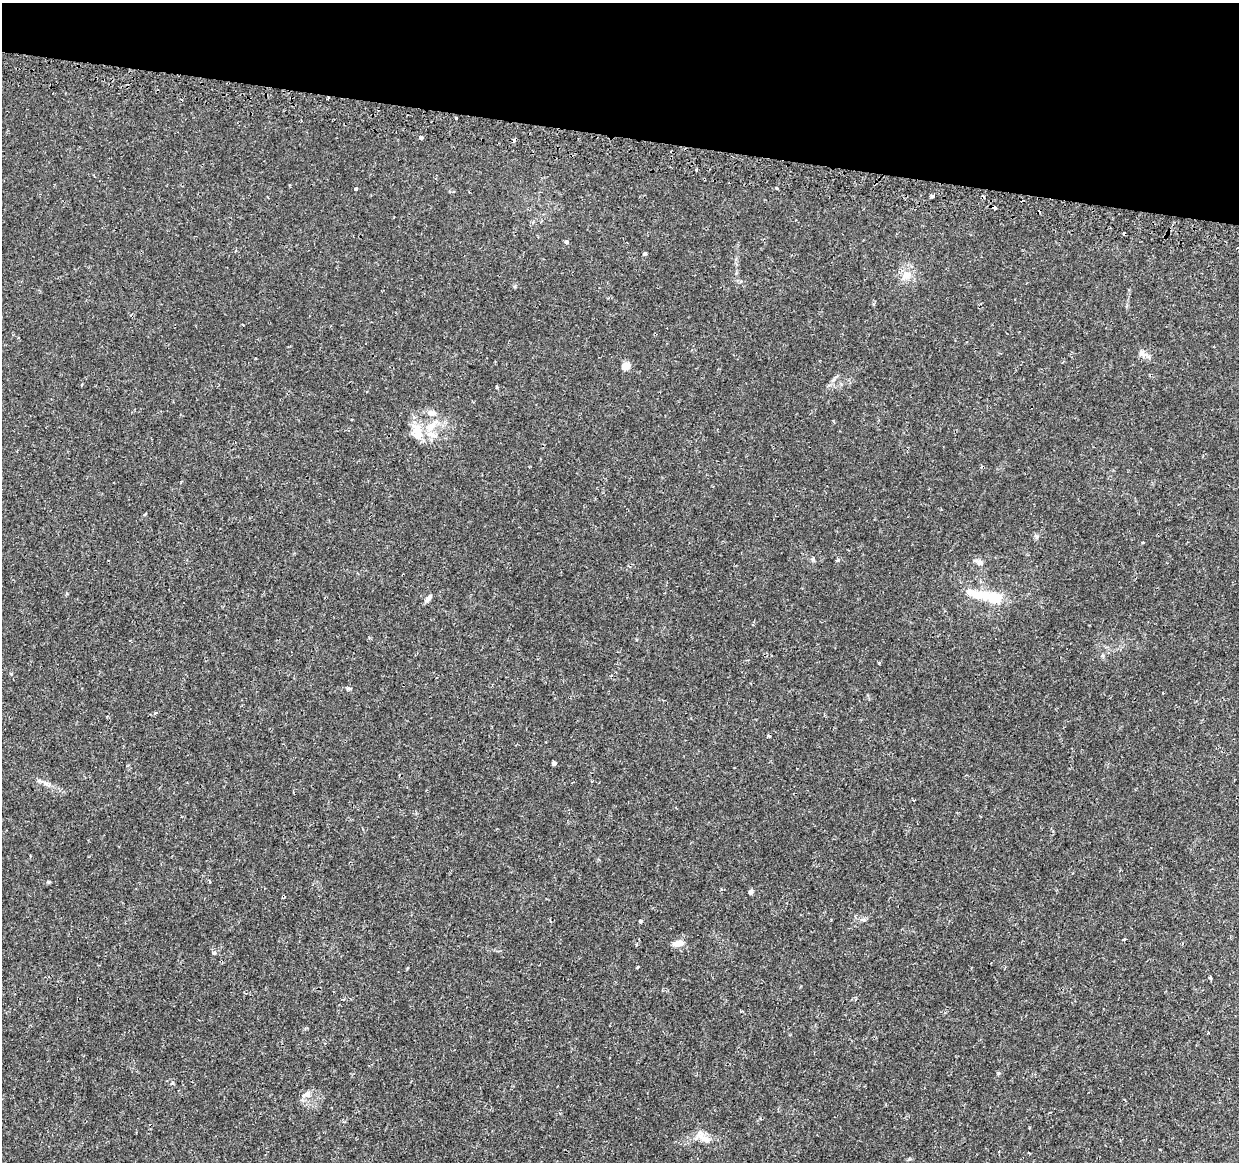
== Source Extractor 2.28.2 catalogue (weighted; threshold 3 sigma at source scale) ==
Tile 2 of 4 x 4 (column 2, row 1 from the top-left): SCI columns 1274-2510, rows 3747-4906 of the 5029 x 5233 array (HDU 1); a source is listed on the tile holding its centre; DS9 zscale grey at full resolution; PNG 1241 x 1164 px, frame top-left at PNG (2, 3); no overlay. Shown black and unused: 12% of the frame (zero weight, under 2 of 3 exposures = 3% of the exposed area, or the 3 px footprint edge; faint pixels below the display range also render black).
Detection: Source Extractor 2.28.2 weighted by HDU 2 'WHT'; one run over the whole footprint, this tile lists its part. Background 0.00797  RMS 0.0022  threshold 0.00996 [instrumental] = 3 sigma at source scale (4.5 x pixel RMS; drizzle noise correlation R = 1.50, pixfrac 1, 0.0396/0.0396 arcsec/px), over >= 5 px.
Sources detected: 50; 1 inside a brighter object's white glare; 6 cosmic-ray / hot-pixel residue — not listed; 3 inside a brighter listed object's ellipse — not listed separately; the other 40 listed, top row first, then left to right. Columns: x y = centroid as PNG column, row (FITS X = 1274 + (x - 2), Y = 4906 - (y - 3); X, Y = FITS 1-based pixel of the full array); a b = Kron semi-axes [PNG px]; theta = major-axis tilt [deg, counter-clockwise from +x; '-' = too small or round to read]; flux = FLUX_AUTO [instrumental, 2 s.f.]
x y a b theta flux
456 117 3 3 - 1.1
422 138 3 3 - 1.2
696 170 3 3 - 0.89
777 188 4 3 - 0.65
356 189 3 3 - 1.5
932 196 4 3 - 0.78
566 242 3 3 - 1.5
235 251 4 3 - 0.21
644 253 5 4 - 0.34
906 275 16 10 36 2.3
1143 354 14 7 -21 1.1
626 366 5 4 - 4.9
82 384 4 2 - 0.2
497 387 4 3 - 0.26
431 413 14 7 -10 1.4
418 429 22 13 -36 3.6
1036 536 6 4 -71 0.36
1143 542 3 3 - 0.39
813 559 6 5 - 0.38
837 560 3 3 - 0.81
979 562 12 7 -27 1
969 591 10 9 - 1.3
428 598 11 5 53 0.77
995 598 13 9 -10 5.6
348 688 7 4 0 0.32
554 763 4 4 - 1.3
46 784 9 6 -40 0.77
48 882 5 5 - 0.23
751 891 7 5 59 0.47
863 920 7 4 -2 0.43
640 921 4 4 - 0.39
1124 939 4 2 - 0.21
678 943 14 7 7 1.7
214 953 6 4 2 0.39
637 967 3 3 - 0.22
1210 977 4 4 - 0.29
343 999 5 3 - 0.2
172 1083 5 5 - 0.35
307 1094 14 8 27 1.3
704 1139 28 9 -21 2.5
Unlisted compact peaks at least as high as the median listed source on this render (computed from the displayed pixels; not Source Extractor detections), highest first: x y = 998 1073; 879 663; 515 286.